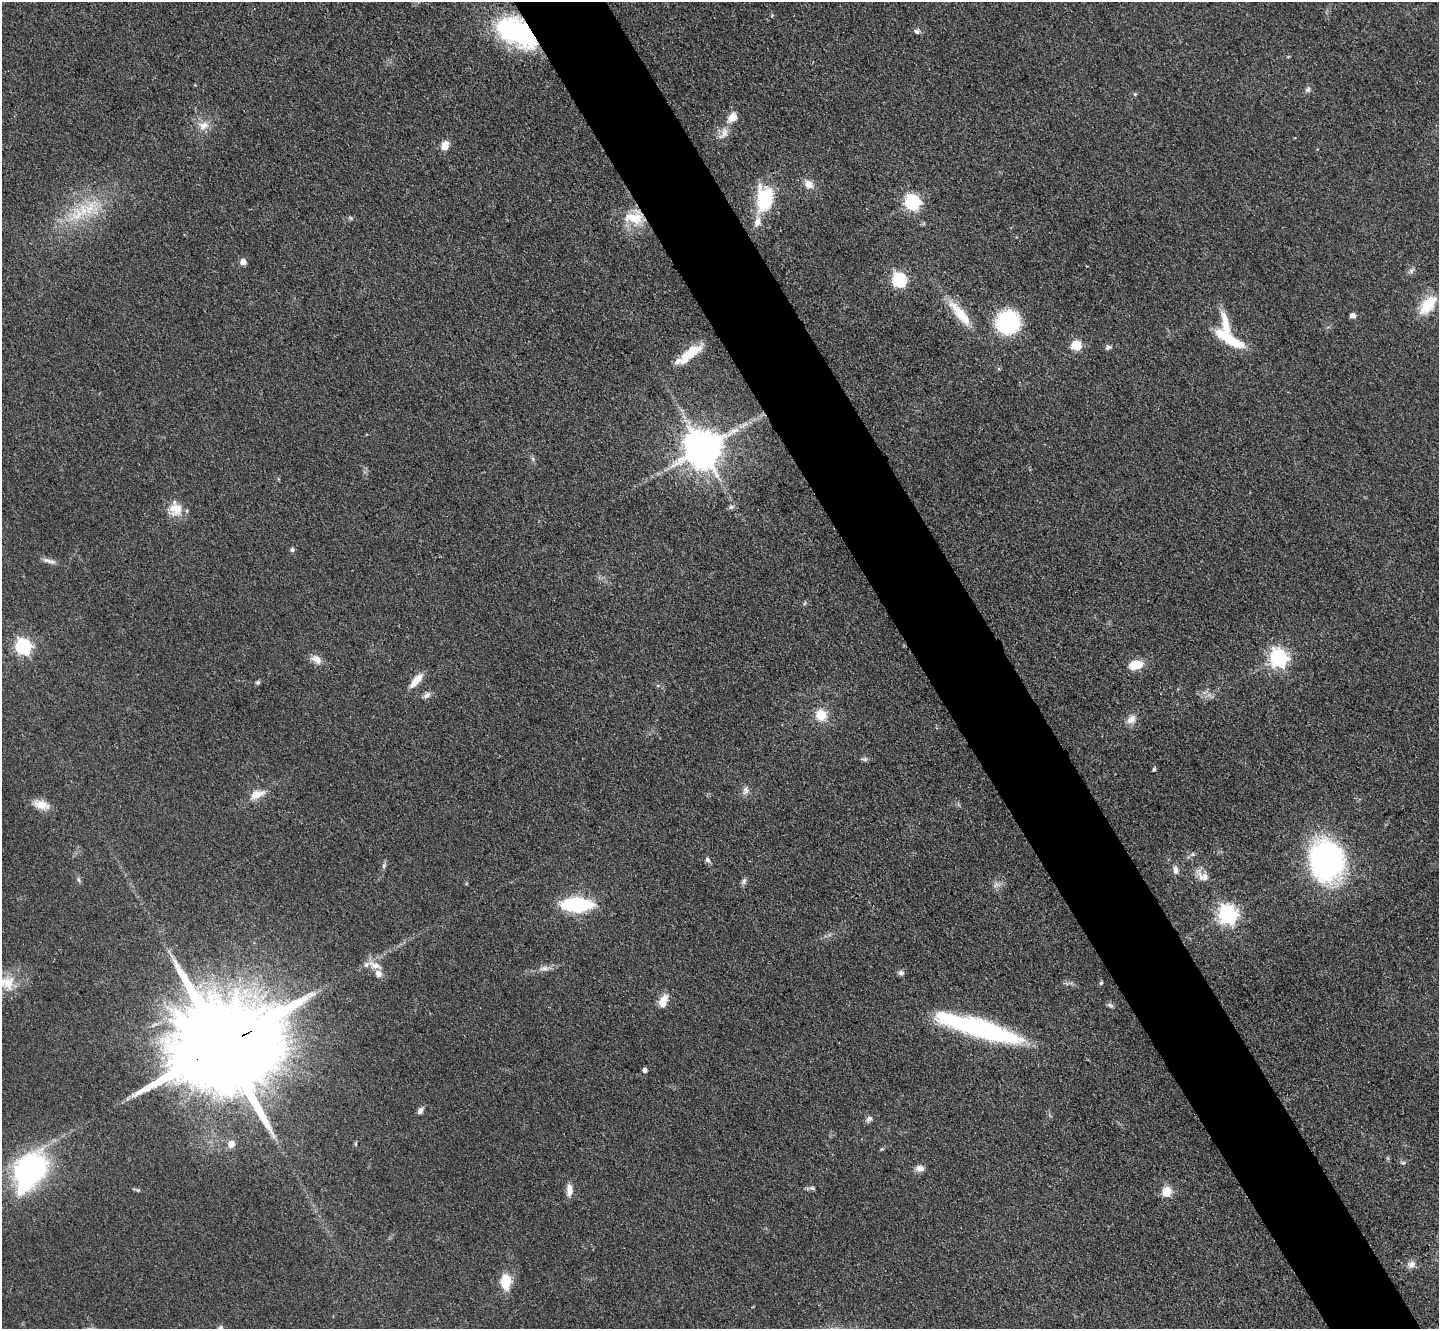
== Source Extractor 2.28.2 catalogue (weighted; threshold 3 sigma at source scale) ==
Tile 6 of 4 x 4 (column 2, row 2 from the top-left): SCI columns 1468-2904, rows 3117-4443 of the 5954 x 5981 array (HDU 1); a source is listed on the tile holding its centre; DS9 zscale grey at full resolution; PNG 1441 x 1331 px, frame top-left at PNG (2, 2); no overlay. Shown black and unused: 6% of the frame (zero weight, under 3 of 4 exposures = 3% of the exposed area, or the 3 px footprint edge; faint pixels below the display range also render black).
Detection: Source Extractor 2.28.2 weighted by HDU 2 'WHT'; one run over the whole footprint, this tile lists its part. Background 0.0721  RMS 0.0063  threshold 0.0282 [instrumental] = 3 sigma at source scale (4.5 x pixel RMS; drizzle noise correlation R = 1.50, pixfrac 1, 0.05/0.05 arcsec/px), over >= 5 px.
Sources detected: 86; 1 inside a brighter object's white glare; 1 long thin detection or spike segment (spike, bleed or trail) — not listed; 5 inside a brighter listed object's ellipse — not listed separately; the other 79 listed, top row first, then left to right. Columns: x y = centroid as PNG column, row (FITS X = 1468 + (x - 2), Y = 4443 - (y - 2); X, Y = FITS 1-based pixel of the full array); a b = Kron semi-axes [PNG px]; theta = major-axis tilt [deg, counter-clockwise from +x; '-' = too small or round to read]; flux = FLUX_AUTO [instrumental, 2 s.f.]
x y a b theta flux
916 31 9 6 -31 1.7
517 32 47 24 -41 86
195 85 4 3 - 0.51
1308 89 9 6 74 1.9
1135 94 5 4 - 0.83
732 117 12 9 50 6.7
203 125 16 11 5 6.9
723 133 19 9 57 5.9
445 145 10 8 67 6.5
809 184 12 10 -41 5.3
765 199 26 16 85 41
913 202 7 6 - 150
78 215 23 18 47 23
634 218 25 16 3 19
243 262 5 5 - 5.4
1411 271 8 6 47 1.9
899 280 7 6 - 110
1428 305 30 15 50 18
960 313 42 12 -51 18
1353 315 5 5 - 3.6
1008 322 17 16 - 82
1225 323 32 9 -78 13
1230 339 37 10 -32 26
1076 345 6 6 - 41
1108 347 8 6 22 1.7
685 358 28 14 33 12
702 449 11 11 - 2100
533 459 7 4 -71 1.2
731 507 9 5 15 1.6
176 509 19 17 8 11
292 550 5 4 - 1.7
49 561 21 5 -15 3.3
23 646 7 6 - 150
1278 658 7 7 - 230
317 659 15 9 -38 5.3
1136 665 11 7 10 16
416 680 22 7 48 7.6
258 682 6 5 - 1.1
427 695 10 7 46 2.5
821 715 12 11 - 13
1131 719 13 10 46 5.2
865 759 9 5 0 1.5
1154 769 5 3 - 1.3
746 791 12 7 85 3.1
257 794 20 10 19 8.3
41 805 22 10 -16 8
708 860 9 6 -65 2
1327 860 30 25 -82 200
384 866 8 5 71 1.4
1175 870 11 6 -84 2.8
1203 876 18 11 -39 6
79 880 9 4 -61 1.2
744 881 10 5 72 1.8
577 905 18 8 1 99
1228 914 7 7 - 310
375 965 22 8 -23 6.9
544 968 14 6 4 3.5
901 973 7 7 - 2.1
8 983 46 20 12 21
1101 983 5 4 - 0.99
663 1001 14 8 68 8.6
1110 1005 9 5 -16 1.6
980 1029 82 15 -17 130
222 1045 38 22 26 24000
645 1070 4 4 - 2.8
420 1111 8 6 61 2.9
869 1119 9 6 42 2.1
231 1144 9 7 70 4.1
355 1144 6 4 -89 0.75
882 1149 6 4 32 0.79
1403 1163 6 5 - 1
920 1168 11 8 -5 3.8
30 1170 29 20 59 180
812 1188 8 5 -11 1.4
138 1190 5 5 - 0.96
569 1190 15 7 86 5
1166 1192 6 6 - 24
1411 1264 11 8 16 3.6
506 1281 19 13 90 13
Overlapping masked pixels (flux is a lower limit): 3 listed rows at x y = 517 32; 634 218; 222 1045
Isophote crosses this tile's border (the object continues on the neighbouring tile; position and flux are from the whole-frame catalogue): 2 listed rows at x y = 517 32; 8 983